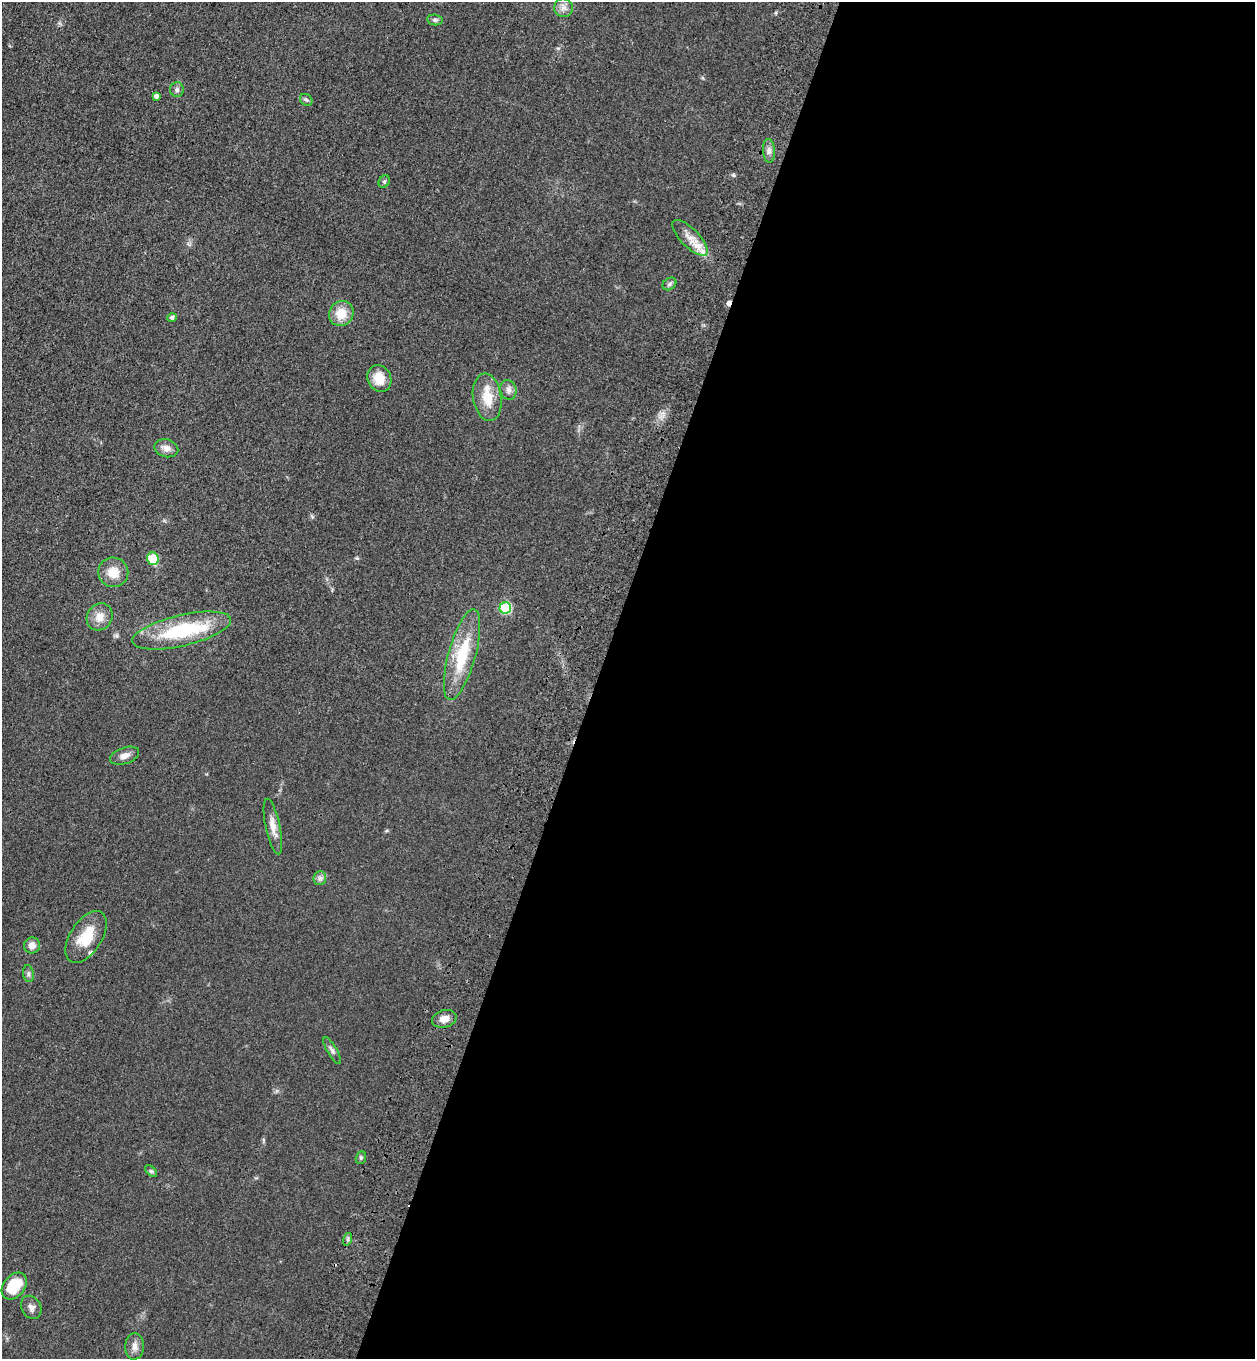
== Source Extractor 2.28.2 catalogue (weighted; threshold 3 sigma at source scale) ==
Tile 12 of 4 x 4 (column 4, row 3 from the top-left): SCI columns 4140-5392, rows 1412-2768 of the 5644 x 5536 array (HDU 1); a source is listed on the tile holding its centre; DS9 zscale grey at full resolution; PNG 1257 x 1361 px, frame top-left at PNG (2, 2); each listed source drawn as its Kron ellipse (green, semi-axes under 4 px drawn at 4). Shown black and unused: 53% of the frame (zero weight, under 3 of 4 exposures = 6% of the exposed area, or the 3 px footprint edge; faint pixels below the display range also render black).
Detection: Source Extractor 2.28.2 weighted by HDU 2 'WHT'; one run over the whole footprint, this tile lists its part. Background 0.0772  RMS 0.0071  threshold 0.0318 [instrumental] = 3 sigma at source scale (4.5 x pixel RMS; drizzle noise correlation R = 1.50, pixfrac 1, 0.05/0.05 arcsec/px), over >= 5 px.
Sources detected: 40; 1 cosmic-ray / hot-pixel residue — neither listed nor drawn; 4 inside a brighter listed object's ellipse — not listed separately; the other 35 listed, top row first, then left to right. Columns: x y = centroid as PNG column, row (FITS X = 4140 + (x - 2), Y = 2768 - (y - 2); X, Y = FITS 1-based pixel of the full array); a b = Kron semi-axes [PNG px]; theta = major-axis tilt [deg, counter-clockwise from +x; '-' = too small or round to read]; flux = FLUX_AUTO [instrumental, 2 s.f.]
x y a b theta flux
563 8 9 9 - 4
435 20 8 5 -8 1.6
177 90 7 7 - 2.2
156 96 4 4 - 2.4
306 100 7 5 -41 1.3
769 151 12 6 -87 3.4
384 182 6 5 - 1.2
690 238 23 9 -46 8.1
669 284 7 5 36 1.6
341 313 13 12 - 13
172 318 5 4 - 1.9
379 378 14 11 -62 12
508 390 10 8 -75 3.4
487 397 24 14 -81 16
166 448 12 9 -14 4.8
153 559 6 5 - 22
113 572 15 15 - 11
505 608 6 5 - 54
100 617 14 12 55 7.9
182 631 50 15 13 55
462 655 47 13 74 36
125 756 15 8 18 4.7
273 827 28 7 -78 7.2
320 878 7 6 - 2
86 937 29 15 57 20
32 945 8 8 - 5.5
28 974 9 5 -84 1.7
444 1019 12 8 15 5.5
332 1051 15 5 -60 2.4
361 1158 6 5 - 1.1
151 1171 7 4 -44 1.2
348 1239 6 4 72 1.3
14 1286 15 10 50 23
31 1307 12 9 -60 3.7
135 1346 13 9 87 4.4